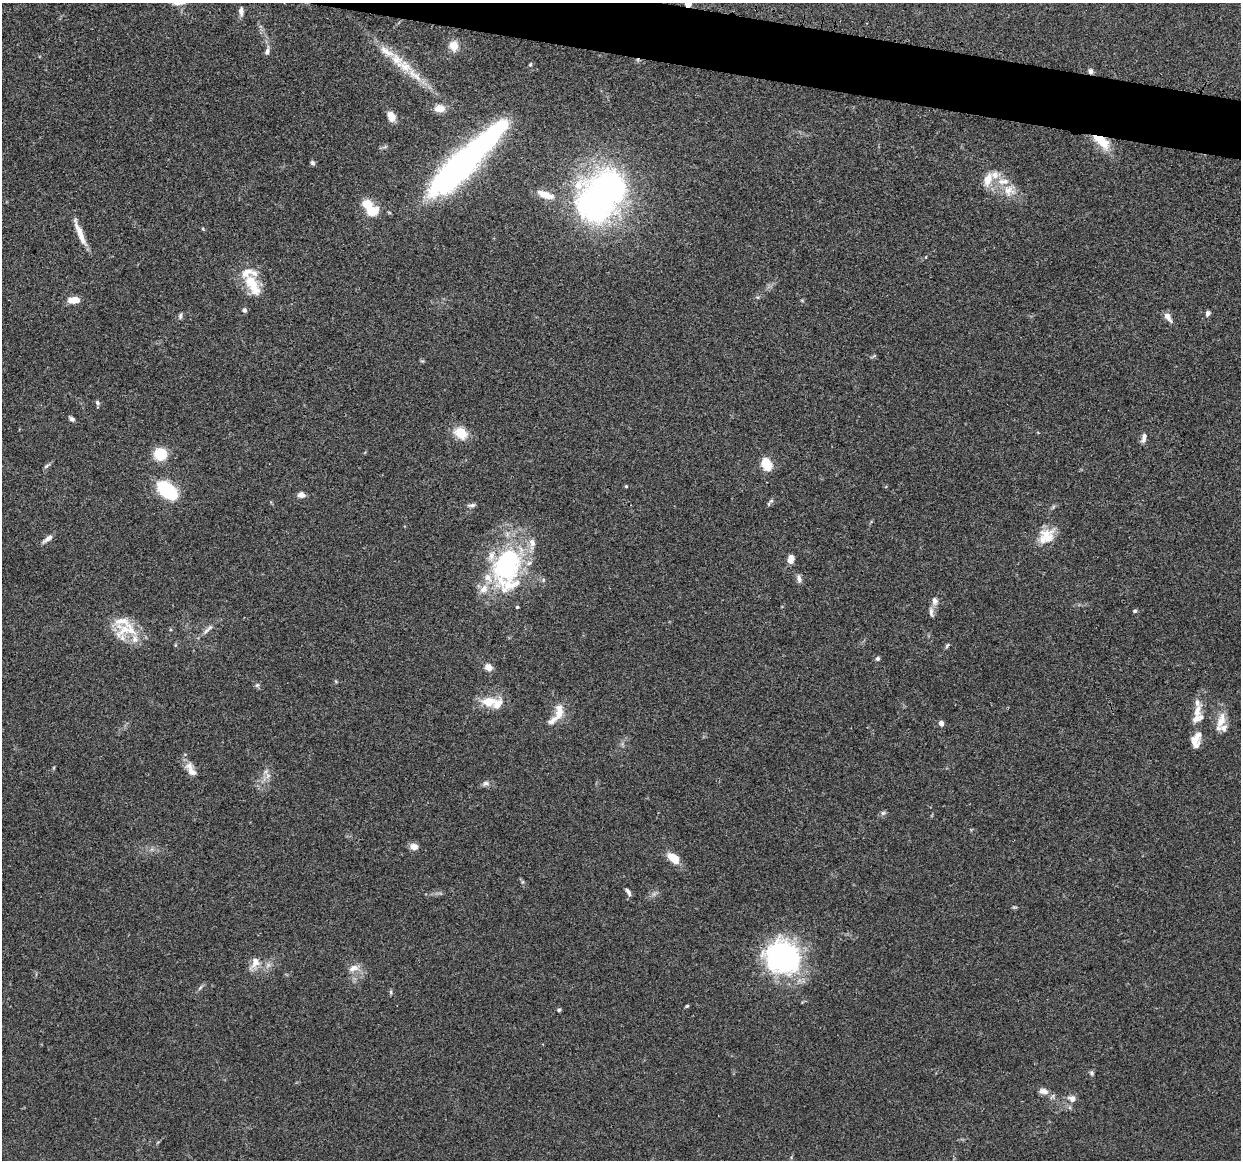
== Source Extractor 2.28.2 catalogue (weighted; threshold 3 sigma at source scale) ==
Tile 11 of 4 x 4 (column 3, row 3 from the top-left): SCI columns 2499-3737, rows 1286-2443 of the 5005 x 5016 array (HDU 1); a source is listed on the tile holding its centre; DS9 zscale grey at full resolution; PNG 1243 x 1162 px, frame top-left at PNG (2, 3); no overlay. Shown black and unused: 3% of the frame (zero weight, under 3 of 4 exposures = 2% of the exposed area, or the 3 px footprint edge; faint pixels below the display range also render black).
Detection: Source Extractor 2.28.2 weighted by HDU 2 'WHT'; one run over the whole footprint, this tile lists its part. Background 0.0837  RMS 0.0063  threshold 0.0283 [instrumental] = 3 sigma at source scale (4.5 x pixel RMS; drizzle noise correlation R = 1.50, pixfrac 1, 0.05/0.05 arcsec/px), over >= 5 px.
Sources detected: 97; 5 inside a brighter object's white glare — not listed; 18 inside a brighter listed object's ellipse — not listed separately; the other 74 listed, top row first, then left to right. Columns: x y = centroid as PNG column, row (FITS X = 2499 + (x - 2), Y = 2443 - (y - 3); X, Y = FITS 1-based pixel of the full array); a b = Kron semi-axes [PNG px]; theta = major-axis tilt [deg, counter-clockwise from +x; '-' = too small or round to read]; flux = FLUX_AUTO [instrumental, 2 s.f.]
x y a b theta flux
241 11 10 6 -88 2.8
454 46 10 9 - 6.9
267 51 10 5 70 2.1
397 59 20 13 -44 10
530 64 5 4 - 0.75
1090 71 6 5 - 2.3
417 76 20 7 -43 7.8
440 108 14 9 -2 5.5
391 116 11 7 -68 6
1101 141 27 12 -40 14
312 163 6 6 - 1.3
462 163 79 25 44 180
988 179 17 9 69 7.8
1003 181 19 9 1 7.2
1008 191 16 11 85 7.1
546 195 24 8 -20 7.8
600 196 62 42 47 210
367 204 9 8 - 11
79 232 36 6 -68 8.5
252 285 34 14 -59 16
73 300 12 6 4 8.5
244 310 6 6 - 1.5
1208 313 6 6 - 1.7
180 316 8 5 88 1.4
1168 317 13 6 -54 3.9
97 403 7 6 - 1.3
72 419 7 5 -37 1.7
461 433 17 14 -33 11
1144 438 12 6 76 2.9
160 454 14 13 - 13
46 466 9 4 36 1.2
767 466 5 5 - 35
626 486 4 4 - 0.71
167 490 16 8 -39 65
301 495 8 7 - 3
771 501 6 4 18 0.84
472 505 10 5 4 1.8
1046 536 24 17 40 12
48 539 14 5 35 3.2
791 559 9 5 86 5.6
506 567 48 27 24 61
799 579 10 6 -79 2.4
935 601 11 8 -87 3.2
517 607 4 4 - 0.67
1135 611 5 4 - 1
931 612 14 5 -82 2.3
124 630 32 13 33 15
206 631 13 5 46 2.6
947 646 7 4 62 0.99
878 658 5 5 - 1.3
489 667 8 7 - 4.6
257 685 6 6 - 1.2
488 702 21 14 5 11
1197 711 18 10 75 6.9
559 712 22 10 68 9.8
1221 720 22 10 71 8.3
941 723 4 4 - 4.5
1196 740 19 11 76 7.6
191 770 22 9 -60 6
268 776 8 5 31 2.3
486 783 10 6 1 2
883 813 7 5 43 1.3
414 847 9 8 - 3.8
673 858 15 9 -37 8.9
628 892 10 4 -58 1.9
783 958 37 34 -31 100
255 962 15 11 75 5.9
353 968 14 8 21 4.5
391 992 6 4 -89 0.86
687 1006 4 4 - 0.83
559 1010 5 4 - 0.82
1091 1073 6 5 - 1.1
1044 1091 13 7 -11 3.7
1072 1099 10 7 -13 3.4
Overlapping masked pixels (flux is a lower limit): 3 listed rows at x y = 1090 71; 1101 141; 783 958